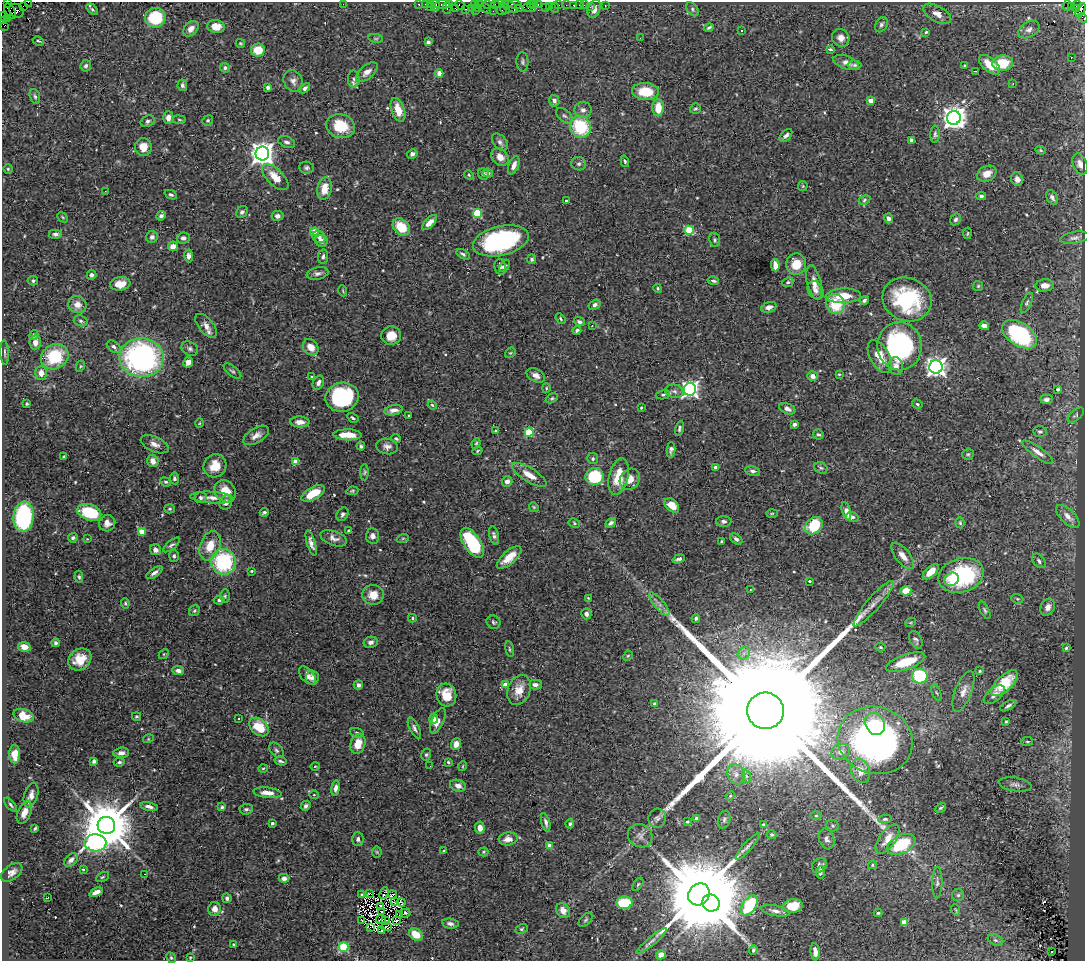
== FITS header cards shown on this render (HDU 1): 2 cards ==
NAXIS1  =                 1083
NAXIS2  =                  959

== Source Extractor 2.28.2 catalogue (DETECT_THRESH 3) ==
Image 1083 x 959 px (HDU 1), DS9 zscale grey, 1 PNG px = 1 image px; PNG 1087 x 963 px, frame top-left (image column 1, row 959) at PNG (2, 2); each listed source drawn as its Kron ellipse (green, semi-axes under 4 px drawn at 4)
Background 0.744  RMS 0.022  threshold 0.0664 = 3 sigma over >= 5 px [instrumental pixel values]
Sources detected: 554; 4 with non-positive FLUX_AUTO (blend fragments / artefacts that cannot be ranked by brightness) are neither listed nor drawn; of the other 550, the 500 brightest by FLUX_AUTO listed and drawn (50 fainter detections omitted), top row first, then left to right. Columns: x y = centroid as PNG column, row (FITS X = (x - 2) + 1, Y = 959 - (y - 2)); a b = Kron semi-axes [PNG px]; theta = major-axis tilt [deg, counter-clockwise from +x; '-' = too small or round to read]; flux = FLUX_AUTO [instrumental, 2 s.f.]
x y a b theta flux
29 2 3 2 - 1.9
7 3 2 2 - 6.5
343 4 2 2 - 11
419 4 3 3 - 7.4
425 4 2 2 - 4
431 4 3 2 - 3.3
442 4 7 3 3 28
450 4 4 3 - 10
487 4 3 3 - 10
495 4 3 2 - 3
499 4 5 2 - 8.9
506 4 3 2 - 2.6
515 4 7 3 -9 22
530 4 3 3 - 15
534 4 2 2 - 4.9
538 4 3 2 - 16
1078 4 3 2 - 2.6
435 5 6 3 82 18
460 5 6 2 -45 2.9
474 5 4 2 - 8.2
478 5 3 3 - 7.6
559 5 3 2 - 11
566 5 3 2 - 1.5
574 5 4 3 - 24
579 5 2 2 - 3.1
584 5 2 2 - 4.6
1067 5 5 2 - 8.3
23 6 2 2 - 4.8
549 6 3 2 - 5.5
605 6 3 2 - 1.4
1071 6 2 2 - 3.5
430 7 2 2 - 16
484 7 8 3 -39 34
511 7 8 3 -39 13
545 7 3 2 - 10
555 7 5 2 - 40
590 7 2 2 - 2.1
447 8 5 2 - 8.1
455 8 3 2 - 5.7
471 8 3 2 - 13
478 8 3 3 - 20
504 8 6 4 -60 13
520 8 2 2 - 5.7
529 8 7 3 -6 14
1077 8 3 2 - 46
92 9 7 4 -42 2.5
466 9 3 2 - 26
594 9 9 6 68 9.7
692 9 8 5 -52 3
476 10 3 2 - 15
501 10 5 2 - 18
1081 10 7 4 65 250
10 11 8 5 -63 270
16 11 8 6 -39 51
493 11 2 2 - 5.4
937 14 15 8 -29 13
4 17 5 2 - 7.8
155 18 10 9 - 56
1083 18 5 2 - 5.8
8 19 3 2 - 81
2 20 2 2 - 5.9
881 25 8 5 61 4.1
4 26 2 2 - 1.3
216 26 8 6 -8 17
709 27 5 3 - 2.4
191 29 9 6 48 8.2
1029 29 11 7 31 7
742 31 3 2 - 1.8
926 32 4 3 - 2.1
376 38 7 4 -8 2.1
640 38 2 2 - 1.3
841 38 9 8 - 9.1
38 41 6 3 -25 1.9
428 42 4 4 - 4.4
240 43 4 3 - 1.7
830 49 4 2 - 2.3
258 50 7 6 - 23
1071 58 3 2 - 1.6
522 62 10 6 -87 3.5
846 62 13 6 -20 8.4
1003 63 10 7 5 47
855 65 7 4 0 2.7
989 65 13 6 -41 25
86 66 6 5 - 3.2
964 66 3 3 - 2.1
225 68 5 4 - 2.9
975 71 3 2 - 1.4
367 72 13 6 40 8.8
439 73 4 4 - 19
354 79 8 6 -87 3.9
293 81 11 9 -65 7.6
1013 83 3 2 - 1.8
182 85 6 5 - 4.1
268 87 4 3 - 3.3
305 88 6 4 44 3.8
645 92 13 8 -3 41
35 96 8 5 -71 3.4
554 101 6 5 - 5
871 101 4 4 - 17
658 108 8 5 89 28
695 109 5 5 - 2.5
398 110 12 6 -70 21
583 110 8 8 - 6.5
564 116 9 5 -42 4.3
168 118 6 5 - 7.9
954 118 7 7 - 1300
179 120 6 3 -9 1.8
208 120 5 5 - 2.1
148 121 7 5 25 3.5
341 126 15 12 -17 45
580 127 11 10 - 88
935 134 8 4 88 3.4
786 135 8 5 46 4.7
911 140 4 3 - 3
287 142 9 5 -23 4.7
500 142 10 6 -49 5.2
143 147 9 8 - 20
1041 150 5 4 - 1.8
262 153 7 7 - 1400
412 154 5 4 - 4.1
500 157 10 7 -43 13
625 161 6 3 -72 2.2
579 164 7 6 - 3.8
1080 164 11 7 -69 8
514 165 10 5 68 8.3
306 168 7 6 - 3.5
8 169 4 4 - 1.9
488 173 5 4 - 3.5
484 174 6 5 - 3.9
987 174 10 7 26 13
469 175 5 4 - 2
275 177 16 8 -44 25
1017 179 7 6 - 7.2
803 186 5 5 - 1.7
324 189 11 7 80 23
105 191 2 2 - 11
171 195 6 4 -24 3.1
981 196 5 4 - 3.6
1052 197 8 5 -59 4.3
864 200 6 4 30 2.1
566 201 3 3 - 2.8
242 212 6 5 - 3.9
477 213 4 4 - 77
161 216 5 4 - 4.6
277 216 6 5 - 4.8
63 217 6 3 -46 1.6
888 218 5 4 - 4.5
956 219 6 5 - 3.4
429 223 9 4 46 13
401 227 9 7 -46 36
689 230 5 4 - 59
314 232 4 4 - 45
967 233 6 3 80 1.4
55 234 7 5 0 5.4
152 237 6 5 - 5.8
319 237 7 5 -30 5.3
183 238 6 5 - 5.4
1074 238 15 6 9 5.6
715 240 7 5 -81 2.9
321 241 6 6 - 6.4
501 241 28 14 13 220
173 246 5 4 - 11
463 254 7 4 -32 3.4
188 256 6 4 -88 6.6
323 256 7 5 81 3.7
532 259 5 4 - 2.8
796 264 11 10 - 25
775 265 6 4 -88 14
504 266 7 3 57 3.1
500 267 8 6 -78 5.2
318 273 11 6 11 5.3
92 275 5 4 - 4.3
33 281 5 4 - 2.6
713 281 6 4 -12 3.6
788 282 6 4 23 3.2
814 282 17 7 -76 13
120 284 10 6 8 17
1045 285 9 6 4 9.5
978 286 5 5 - 1.9
658 288 4 4 - 2
815 290 9 7 -57 6.2
343 291 5 3 - 1.5
843 296 17 7 2 28
907 299 25 21 -21 130
864 300 5 4 - 3.8
1027 303 11 4 67 3.4
835 304 10 9 - 54
77 305 9 8 - 14
595 305 6 4 33 4.8
769 307 8 5 19 7.9
560 319 6 4 -57 2.1
81 321 7 5 -17 3.1
579 322 5 4 - 4.1
592 325 3 2 - 1.6
206 326 14 7 -50 9.6
984 326 5 4 - 9.1
577 330 4 4 - 3.3
1019 334 19 11 -34 160
34 335 5 4 - 2.8
391 336 10 9 - 20
35 342 7 5 83 7.5
899 346 24 22 -83 240
114 347 8 5 -36 4.8
311 347 9 7 -50 14
190 349 9 6 -32 4.6
5 353 12 3 -87 3.3
510 353 6 4 41 2.4
880 356 18 9 -61 25
55 357 14 12 31 75
142 358 22 19 -6 380
188 362 5 4 - 9.7
80 366 6 4 63 1.9
896 366 9 7 -76 8.4
936 367 6 6 - 860
232 371 10 5 -38 3.3
41 373 7 6 - 12
839 374 4 4 - 1.4
536 375 10 6 -27 8.5
813 376 5 5 - 9.2
312 377 3 2 - 1.3
318 383 7 5 62 6
546 388 4 4 - 1.5
690 389 6 6 - 480
1057 389 3 3 - 3.7
674 391 9 6 -12 5.8
663 395 7 4 11 2.5
342 397 17 14 11 140
552 398 6 4 30 2.4
1046 399 6 4 1 4.4
27 404 3 2 - 1.6
917 404 5 4 - 2.5
432 405 5 4 - 1.8
641 408 3 2 - 1.4
787 409 8 5 -23 5.9
394 410 9 5 10 7.6
409 415 3 2 - 1.5
1076 415 10 5 41 2.7
353 418 6 4 -31 2.8
300 422 10 5 -2 11
199 423 5 3 - 1.3
794 424 4 3 - 4.6
679 429 7 4 77 3
496 431 4 3 - 2.1
529 432 4 4 - 68
1040 432 7 5 -1 2.8
256 435 14 7 31 10
348 435 14 5 -1 23
818 435 5 5 - 3.5
396 438 5 3 - 2
476 443 5 4 - 1.8
155 444 15 7 -24 9.6
361 446 4 3 - 2.4
387 446 11 7 -10 7.4
671 450 8 4 87 4.2
477 451 5 3 - 1.5
1038 452 18 5 -36 10
968 454 5 5 - 2.4
64 457 4 4 - 2.1
593 459 5 5 - 2.9
153 461 6 5 - 9.4
295 462 4 4 - 27
215 466 12 11 - 22
716 468 4 3 - 8.2
821 468 7 5 -27 3.1
753 471 7 4 -10 4.5
364 472 8 4 89 2.2
529 475 20 7 -31 18
619 476 18 9 76 35
595 477 9 8 - 68
174 478 6 4 -83 3.1
630 479 11 9 53 16
507 481 5 5 - 6.9
166 482 5 4 - 3
225 491 12 10 -50 26
352 491 6 4 10 1.9
313 493 13 6 27 35
201 498 6 5 - 3.8
212 498 22 6 -4 13
226 503 7 6 - 6.7
672 505 8 5 -44 22
534 507 5 4 - 1.8
170 509 5 4 - 2.1
846 511 9 4 -74 10
89 512 12 8 -18 90
264 512 4 3 - 3
772 513 6 4 2 1.5
343 514 7 5 59 4
1068 516 15 7 -43 13
23 517 15 10 84 200
852 517 6 5 - 4.3
724 521 7 5 -2 4.6
107 523 8 8 - 8.9
574 523 6 4 -28 2.2
611 523 6 4 34 4.2
960 523 5 4 - 1.9
814 526 10 7 43 61
141 531 4 4 - 23
349 531 3 3 - 2.1
373 536 7 6 - 6.2
494 536 9 5 -75 4.4
73 538 5 4 - 3.2
334 538 14 7 -20 8.2
403 538 6 4 19 1.9
87 539 4 4 - 1.3
736 539 7 4 -40 3.6
722 542 3 3 - 5.7
311 543 13 4 -73 7.1
472 543 17 8 -57 110
172 545 10 4 39 3.4
210 546 15 10 69 26
155 550 6 5 - 5.8
174 556 6 4 87 3
903 556 16 7 -51 12
509 557 15 6 41 21
679 559 6 3 19 3.7
1039 561 8 5 -50 4.3
224 562 13 12 - 130
251 571 4 3 - 1.6
931 572 10 5 43 17
154 573 9 4 34 5.9
961 575 23 17 17 150
79 577 6 4 -80 2.3
952 579 7 6 - 15
809 581 3 3 - 3.1
750 590 3 2 - 1.3
906 591 5 5 - 19
373 595 11 10 - 21
225 596 7 5 90 2.5
588 598 4 2 - 1.5
1017 599 6 4 -21 2
219 600 5 4 - 3.4
125 603 5 4 - 2
659 604 14 5 -51 8
873 604 29 6 49 16
1048 607 9 7 62 9.1
985 610 9 4 -63 2.8
194 611 6 5 - 2.7
586 614 5 5 - 4.6
412 618 4 3 - 2.2
696 618 4 4 - 3
493 622 7 6 - 3.1
911 622 5 3 - 1.5
916 640 9 6 -62 4.7
371 642 7 5 13 5.4
55 643 4 3 - 3.4
24 647 6 4 -11 11
880 647 5 4 - 1.7
1066 648 4 4 - 2.3
509 649 8 3 -79 2.1
744 653 7 5 45 5.2
164 654 5 4 - 1.7
628 656 5 4 - 1.7
80 659 12 10 39 28
906 662 20 7 19 50
178 670 6 4 -7 5.8
980 671 3 3 - 1.4
307 675 11 6 -49 7.9
920 676 8 7 - 130
312 678 7 6 - 5.6
1004 683 17 8 44 46
358 685 4 4 - 5
505 685 4 4 - 17
535 685 6 5 - 5.8
519 690 15 11 68 20
963 691 21 8 69 13
936 693 8 3 -68 2
446 695 11 10 - 33
994 695 12 6 40 7
654 704 3 3 - 1.8
1008 706 9 3 29 3.4
765 711 18 18 - 190000
23 716 10 6 -17 27
137 716 4 3 - 1.7
239 718 3 2 - 1.4
434 719 5 4 - 11
438 721 14 6 65 12
1006 722 3 2 - 1.5
875 724 11 9 -61 38
259 727 11 7 -42 40
414 728 11 5 -64 4.6
357 733 7 4 -22 3.3
148 739 5 3 - 1.4
875 740 38 33 -18 560
1027 741 6 3 7 1.6
358 744 10 7 72 24
456 744 6 4 68 9.3
276 750 9 5 -50 3.7
841 752 9 7 18 8.2
121 753 7 5 5 6.8
15 754 9 5 -88 20
426 755 6 5 - 2.6
94 761 4 4 - 3.4
280 761 6 3 -14 2.7
119 762 5 3 - 2.6
448 762 3 3 - 1.8
315 766 5 3 - 1.3
430 766 2 2 - 1.3
463 766 5 3 - 1.3
263 768 5 3 - 1.4
860 771 12 9 -68 17
736 774 10 8 -64 8.4
746 776 7 4 -71 2.9
1015 784 16 7 -9 7.2
458 786 8 6 -15 7.2
335 788 7 4 82 6.4
267 793 14 5 -7 13
31 795 13 7 74 8.2
314 795 4 4 - 1.6
730 796 5 3 - 1.4
11 805 8 3 -50 2.6
149 806 9 4 -14 5.5
306 806 5 4 - 4
222 807 4 4 - 2.2
941 808 6 3 32 2.1
246 809 7 5 4 3.4
24 813 12 6 67 13
816 816 6 4 0 1.7
657 818 9 8 - 5
696 819 4 3 - 4.3
885 819 6 4 9 2.8
724 820 9 6 76 3.7
546 822 9 4 -75 4.8
687 822 3 3 - 1.6
272 823 3 3 - 3.3
570 824 4 4 - 2.6
106 825 9 8 - 10000
763 825 3 2 - 2.1
832 826 6 5 - 2.4
35 828 3 3 - 2.3
480 828 6 5 - 11
772 834 5 4 - 2.3
640 836 13 11 -34 8.6
358 839 7 5 -88 4.8
508 839 9 6 5 10
827 839 11 7 -71 5.7
887 839 17 8 54 22
95 843 11 8 -4 260
901 844 15 9 26 92
550 846 4 4 - 16
748 846 17 4 48 5.7
444 851 3 2 - 1.7
377 852 5 5 - 1.9
483 852 5 4 - 1.8
71 860 8 5 46 6.5
819 865 8 6 49 4.2
872 865 4 4 - 1.8
83 869 3 3 - 1.3
12 872 12 7 37 8.6
820 872 6 3 86 4.3
145 874 3 2 - 2.2
102 877 7 4 27 2
284 878 5 4 - 7.1
937 883 16 5 89 5.2
638 884 7 4 54 2
96 892 7 4 24 9.2
369 893 4 2 - 2.1
384 893 6 2 67 3.2
392 894 4 2 - 2.2
699 894 11 10 - 33000
362 895 3 3 - 1.6
958 895 6 6 - 3.4
48 897 3 2 - 26
227 898 5 4 - 3.9
395 902 3 2 - 1.7
401 902 4 3 - 1.6
624 903 8 6 3 59
711 903 9 8 - 6600
749 905 11 6 58 110
380 906 3 2 - 1.7
793 906 10 7 9 32
214 909 7 6 - 10
563 910 8 6 -56 12
956 910 6 3 -71 1.5
381 911 3 2 - 5.2
775 911 15 5 -11 7.6
405 913 5 3 - 4.1
878 913 4 3 - 2.1
399 914 3 2 - 3.4
381 919 5 2 - 2.6
361 920 3 2 - 2.4
586 920 8 5 45 3
386 921 2 2 - 1.4
396 921 3 2 - 3.6
904 922 4 4 - 32
450 924 8 5 -9 4.5
370 927 3 2 - 860
386 927 5 2 - 1.5
521 929 6 4 27 2.1
381 930 3 2 - 630
416 934 7 5 -37 27
995 940 8 5 -26 3.2
651 941 19 4 40 6.5
234 945 4 3 - 5.9
343 947 5 5 - 87
753 950 5 4 - 3.5
815 952 8 4 -84 11
1051 952 2 2 - 2.4
661 955 5 4 - 7.4
190 957 3 3 - 1.4
171 958 6 4 -63 2.2
At the frame edge (FLAGS 8, measured only in part): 4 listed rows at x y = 29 2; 7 3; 1083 18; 2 20
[50 fainter detections neither listed nor drawn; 4 non-positive-flux detections neither listed nor drawn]